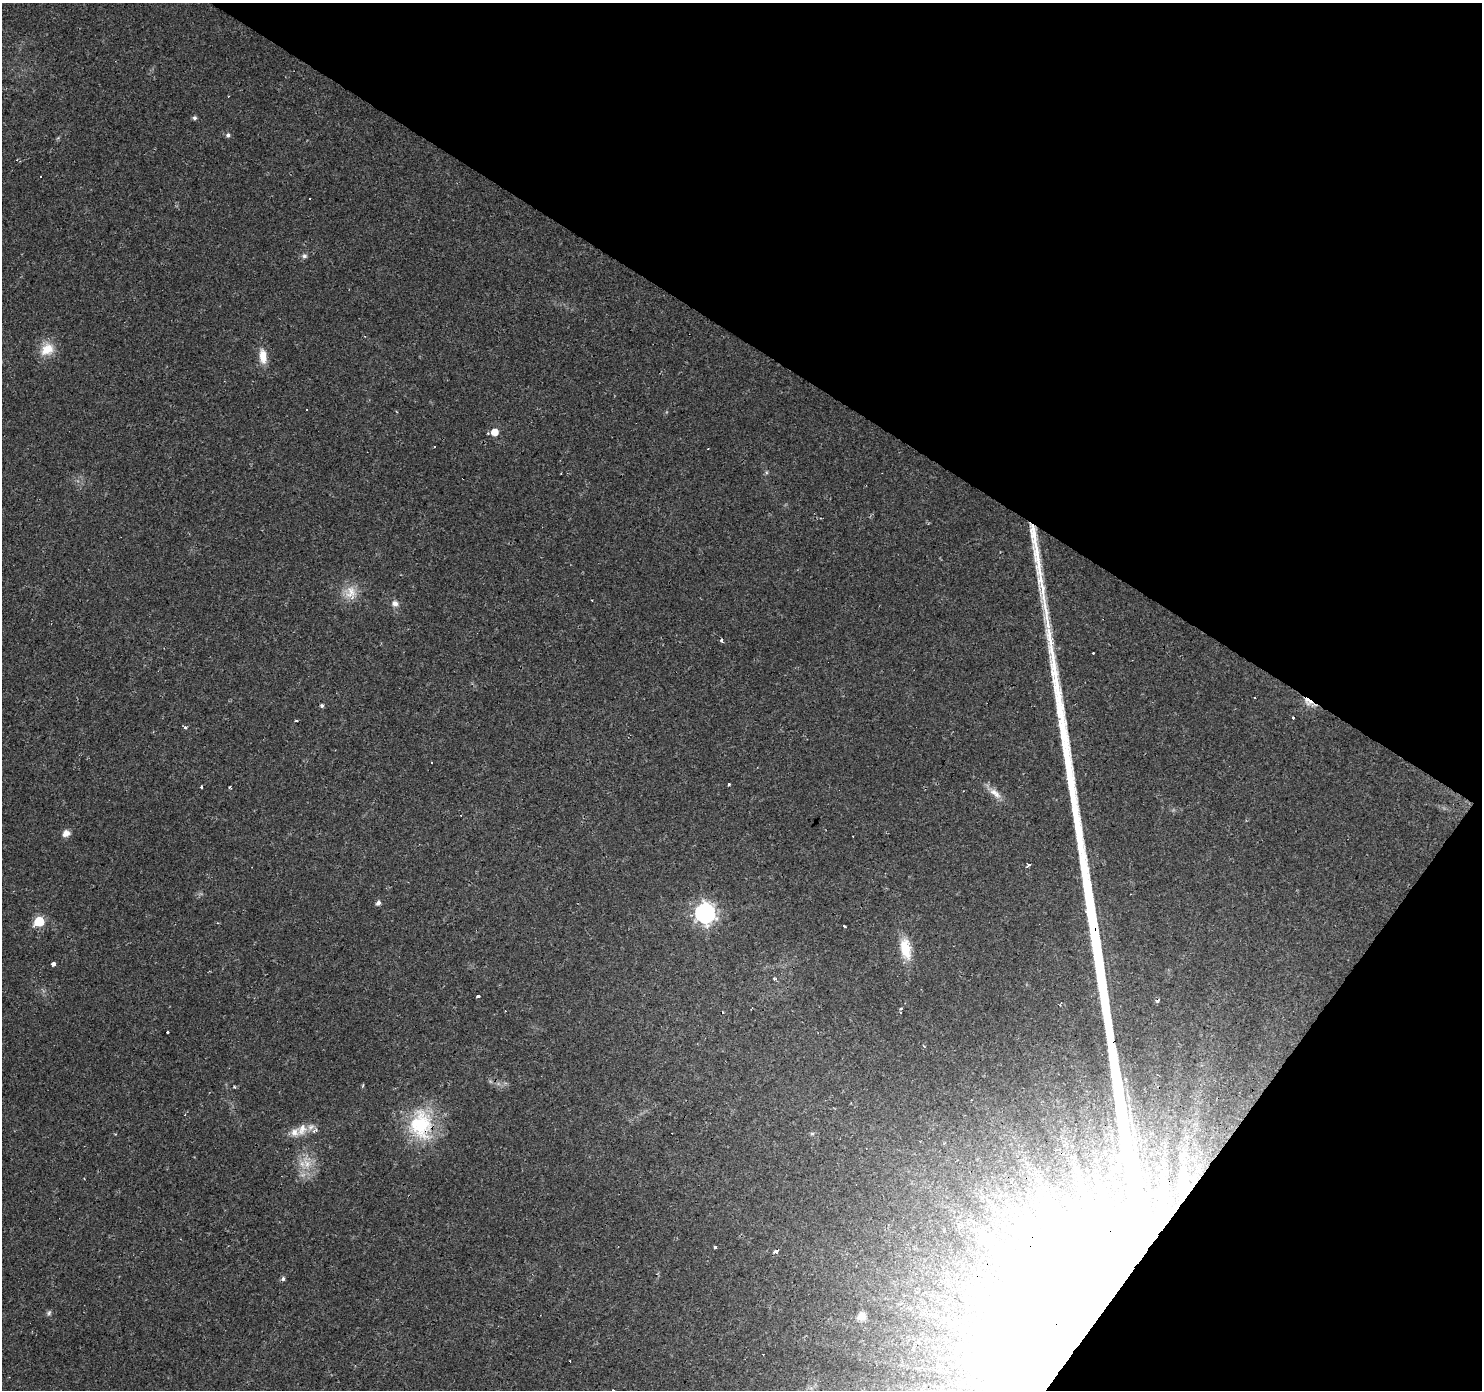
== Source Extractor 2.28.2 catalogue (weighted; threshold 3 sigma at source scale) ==
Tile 8 of 4 x 4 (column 4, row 2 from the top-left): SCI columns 4443-5922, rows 2957-4344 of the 5924 x 5980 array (HDU 1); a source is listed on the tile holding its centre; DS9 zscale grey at full resolution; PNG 1484 x 1392 px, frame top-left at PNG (2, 3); no overlay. Shown black and unused: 31% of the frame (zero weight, under 2 of 3 exposures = <1% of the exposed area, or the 3 px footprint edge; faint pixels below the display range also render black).
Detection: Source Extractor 2.28.2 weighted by HDU 2 'WHT'; one run over the whole footprint, this tile lists its part. Background 0.0235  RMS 0.0031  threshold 0.014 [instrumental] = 3 sigma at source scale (4.5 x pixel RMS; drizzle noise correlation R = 1.50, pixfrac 1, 0.0396/0.0396 arcsec/px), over >= 5 px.
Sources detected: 78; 13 inside a brighter object's white glare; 14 cosmic-ray / hot-pixel residue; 1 long thin detection or spike segment (spike, bleed or trail) — not listed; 4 inside a brighter listed object's ellipse — not listed separately; the other 46 listed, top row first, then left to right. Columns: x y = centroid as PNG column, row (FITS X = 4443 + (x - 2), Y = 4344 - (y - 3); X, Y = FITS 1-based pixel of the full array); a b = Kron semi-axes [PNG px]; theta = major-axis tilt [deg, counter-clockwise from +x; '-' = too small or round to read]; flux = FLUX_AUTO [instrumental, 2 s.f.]
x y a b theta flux
194 118 5 5 - 0.74
228 135 5 5 - 0.83
310 198 3 2 - 0.49
304 256 7 6 - 0.85
47 349 19 15 41 5.7
263 356 21 10 -83 4
306 410 3 3 - 0.44
494 432 6 5 - 3.7
1036 550 62 8 -84 9.1
351 591 18 13 -70 4.4
395 603 8 8 - 1.6
1046 616 57 9 -82 9.6
1093 653 3 2 - 0.57
1309 702 16 7 -32 4.2
322 706 5 4 - 0.6
296 720 4 3 - 0.28
185 727 3 3 - 1.6
729 784 3 3 - 0.99
201 787 3 3 - 4.1
230 787 4 3 - 0.34
995 793 21 8 -39 2.9
66 833 9 7 26 2
1029 865 4 3 - 2.4
378 903 5 5 - 1.2
705 913 8 8 - 160
39 921 6 6 - 18
844 926 4 3 - 1.7
905 949 25 12 -79 7.7
53 964 4 4 - 1.8
774 978 5 3 - 0.31
478 996 4 3 - 2.3
167 1032 3 3 - 0.91
234 1087 4 3 - 0.33
421 1125 40 30 86 22
302 1130 17 11 52 3.5
315 1130 9 5 37 1.1
812 1134 6 5 - 0.52
307 1163 13 12 - 4.4
715 1247 3 3 - 0.88
775 1252 5 5 - 0.91
283 1279 5 5 - 0.72
49 1313 8 5 51 0.66
862 1316 8 8 - 2.5
1086 1319 212 108 -70 620
763 1354 3 2 - 0.85
613 1390 3 3 - 0.29
Overlapping masked pixels (flux is a lower limit): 3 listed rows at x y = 1309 702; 421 1125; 1086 1319
Isophote crosses this tile's border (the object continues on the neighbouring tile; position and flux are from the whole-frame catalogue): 1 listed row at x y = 613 1390